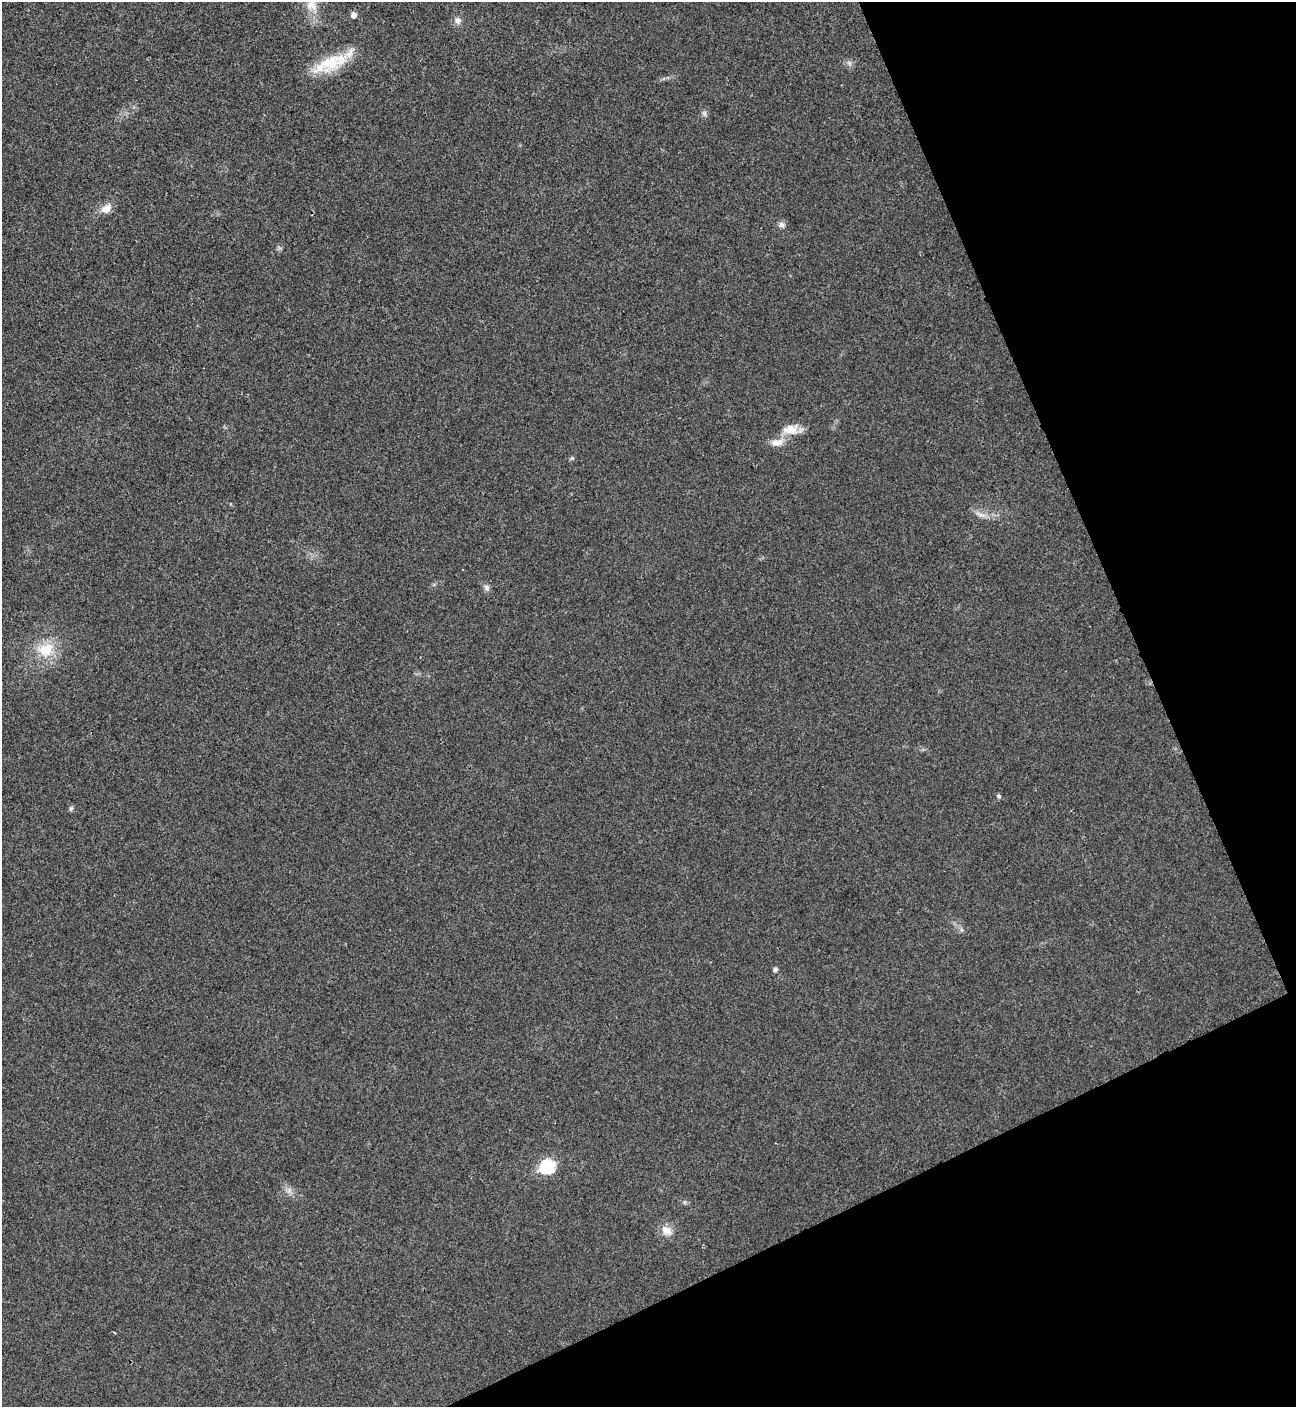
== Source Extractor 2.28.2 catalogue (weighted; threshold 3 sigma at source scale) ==
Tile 12 of 4 x 4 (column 4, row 3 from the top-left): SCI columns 4169-5462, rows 1410-2814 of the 5618 x 5630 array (HDU 1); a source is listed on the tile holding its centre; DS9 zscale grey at full resolution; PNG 1298 x 1409 px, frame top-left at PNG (2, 2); no overlay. Shown black and unused: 22% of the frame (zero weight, under 3 of 4 exposures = <1% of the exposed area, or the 3 px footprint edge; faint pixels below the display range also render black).
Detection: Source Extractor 2.28.2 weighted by HDU 2 'WHT'; one run over the whole footprint, this tile lists its part. Background 0.0194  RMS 0.0056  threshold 0.025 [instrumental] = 3 sigma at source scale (4.5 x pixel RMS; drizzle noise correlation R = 1.50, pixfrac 1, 0.05/0.05 arcsec/px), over >= 5 px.
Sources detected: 16; all 16 listed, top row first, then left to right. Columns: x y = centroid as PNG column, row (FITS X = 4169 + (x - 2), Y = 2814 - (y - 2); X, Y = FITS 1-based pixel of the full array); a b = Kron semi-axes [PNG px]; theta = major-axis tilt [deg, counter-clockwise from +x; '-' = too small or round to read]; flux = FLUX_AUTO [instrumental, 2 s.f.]
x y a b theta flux
312 5 17 13 -42 7.6
353 15 5 5 - 2.8
458 20 9 8 - 2.6
330 63 50 16 22 22
705 114 9 3 -71 1
106 209 13 9 21 5.2
782 225 9 7 -47 2
791 430 20 13 -1 8
777 442 18 9 5 5.1
487 588 9 6 -53 1.7
46 649 22 17 27 14
998 796 6 5 - 0.91
71 809 7 5 63 1
775 969 5 4 - 1.7
547 1166 7 6 - 60
666 1230 13 10 -31 5.2